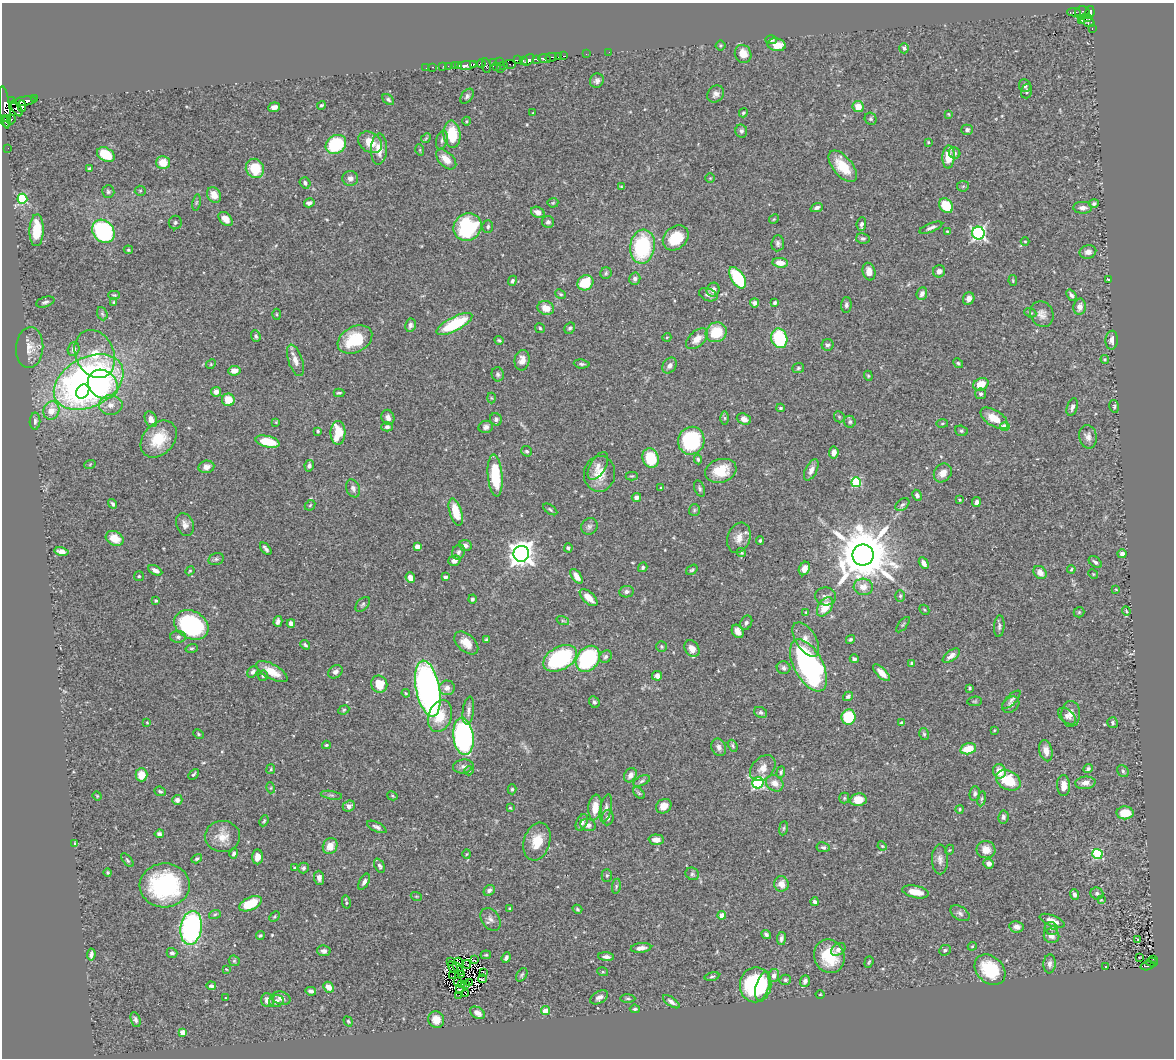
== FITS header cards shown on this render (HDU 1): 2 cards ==
NAXIS1  =                 1172
NAXIS2  =                 1056

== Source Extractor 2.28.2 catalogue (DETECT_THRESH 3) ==
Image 1172 x 1056 px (HDU 1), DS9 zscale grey, 1 PNG px = 1 image px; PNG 1176 x 1060 px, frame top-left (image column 1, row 1056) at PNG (2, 3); each listed source drawn as its Kron ellipse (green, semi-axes under 4 px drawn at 4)
Background 0.426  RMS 0.026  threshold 0.0789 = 3 sigma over >= 5 px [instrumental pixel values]
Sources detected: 512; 7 with non-positive FLUX_AUTO (blend fragments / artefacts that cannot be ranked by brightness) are neither listed nor drawn; of the other 505, the 500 brightest by FLUX_AUTO listed and drawn (5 fainter detections omitted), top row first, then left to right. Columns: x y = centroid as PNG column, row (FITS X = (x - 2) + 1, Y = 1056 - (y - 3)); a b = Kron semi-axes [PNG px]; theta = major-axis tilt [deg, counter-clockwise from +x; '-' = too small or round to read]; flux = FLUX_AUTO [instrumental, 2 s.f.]
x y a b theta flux
1074 12 6 3 1 13
1090 12 6 4 81 150
1082 13 7 6 - 120
1087 17 3 2 - 100
1082 21 3 2 - 23
1087 21 8 5 -36 160
1092 29 3 3 - 10
771 40 5 4 - 3.1
721 45 5 5 - 2.3
777 45 9 6 -10 23
904 48 5 5 - 3.9
609 52 2 2 - 2.5
586 54 2 2 - 3.6
743 54 9 8 - 22
564 56 4 2 - 16
551 57 6 3 12 210
559 57 2 2 - 9.6
544 58 6 3 -6 380
537 59 3 3 - 71
517 60 3 2 - 48
528 60 7 4 41 140
523 61 4 3 - 270
500 62 2 2 - 13
481 63 4 3 - 90
493 63 3 3 - 82
510 64 6 2 -6 27
467 65 9 3 8 370
474 65 3 3 - 68
503 65 2 2 - 5.1
443 66 2 2 - 7.1
448 66 3 2 - 1.8
455 66 3 2 - 35
459 66 3 2 - 56
486 66 7 3 -81 35
497 66 2 2 - 17
433 67 3 2 - 11
426 68 2 2 - 2.2
501 68 2 2 - 1.3
597 81 7 7 - 5.6
1025 86 6 6 - 6.7
1026 91 7 5 74 4.7
716 94 9 7 45 7.9
467 96 8 5 51 4.1
35 99 3 2 - 3.4
388 99 6 4 -40 3.6
12 101 3 3 - 44
25 101 11 4 6 490
321 105 4 4 - 3.1
22 106 6 3 -88 180
5 107 21 5 -83 39
274 107 6 4 7 7
858 107 6 5 - 20
17 108 9 4 -59 31
533 113 3 2 - 1.1
743 113 5 4 - 2.2
948 114 4 3 - 1.5
7 119 3 3 - 52
871 119 6 5 - 3.1
11 120 5 3 - 2.9
467 121 4 3 - 1.6
6 122 5 3 - 45
967 130 5 5 - 4
741 131 7 6 - 4.9
452 134 14 8 -85 61
426 138 5 4 - 1.9
442 140 10 5 74 5.2
370 142 13 9 -35 26
928 142 3 3 - 1.5
336 144 11 9 37 120
8 148 2 2 - 4.4
379 149 15 8 88 24
420 150 6 3 -72 1.7
955 153 6 5 - 4
106 155 9 6 -30 54
949 157 12 6 88 38
446 159 12 7 -44 19
163 163 7 6 - 25
843 166 19 9 -50 45
90 168 3 3 - 2.4
255 168 10 9 - 49
350 178 8 7 - 8.6
710 178 5 4 - 1.9
305 183 6 5 - 5
963 186 6 5 - 2.6
621 187 4 4 - 1.8
140 191 5 5 - 2.7
108 192 6 6 - 3.8
214 195 8 6 -57 19
22 199 5 5 - 140
196 202 8 4 81 2.8
309 203 5 4 - 7.8
553 203 5 5 - 2.3
1094 204 5 4 - 4
946 206 8 6 -49 52
817 208 6 4 23 5.4
1083 208 9 6 -3 8.7
538 212 7 5 -26 10
225 219 8 5 -45 13
774 219 5 4 - 1.8
175 222 7 6 - 4.1
548 222 6 6 - 5.1
861 224 7 5 83 5.9
467 227 14 13 - 180
488 227 6 5 - 3.9
931 228 12 4 22 6.1
37 230 16 7 88 46
103 231 12 10 -52 260
947 231 3 2 - 1.4
978 233 6 6 - 370
676 238 14 11 42 50
863 238 7 5 -12 4.2
1025 241 4 3 - 1.5
778 243 8 6 84 5
642 247 17 12 82 150
128 250 5 4 - 2.2
1088 252 8 6 14 10
780 263 8 5 -6 17
939 271 6 6 - 6.7
869 272 9 6 -76 13
606 273 6 5 - 3
738 278 12 6 -56 110
635 279 6 5 - 4.9
1108 279 3 2 - 1.6
512 281 5 4 - 3.3
1013 281 5 4 - 1.9
585 283 8 7 - 53
713 290 7 6 - 6.9
561 294 6 4 -39 2.5
922 294 6 5 - 8
114 295 6 4 -1 2.2
708 295 9 6 -22 6.5
1071 295 6 4 -53 5.2
969 299 6 5 - 10
45 302 9 5 17 4.5
114 302 3 3 - 1.5
755 303 4 4 - 5.3
775 303 4 3 - 3.2
846 305 8 5 87 5.1
1080 307 8 6 79 11
546 308 8 7 - 17
1030 313 6 4 -21 2.5
102 314 7 5 -68 3.2
277 314 5 3 - 1.7
1042 314 13 11 -60 12
454 324 20 7 28 96
410 325 6 5 - 4.8
540 328 5 4 - 2.5
570 328 6 5 - 3.3
716 332 11 9 27 49
256 336 6 4 -71 4.2
667 337 4 3 - 1.4
779 338 10 8 -72 110
697 339 13 7 41 17
355 340 18 12 28 75
499 340 4 3 - 2.7
1112 340 9 6 86 8.8
828 345 6 6 - 4.5
30 348 20 13 86 22
74 349 7 5 73 8.4
95 354 25 19 -65 77
1105 359 4 3 - 2.2
295 360 16 7 -71 14
522 360 10 7 81 13
958 363 5 4 - 2.7
211 364 5 4 - 2.1
582 364 8 4 -6 3.4
670 366 8 6 53 6.8
798 368 6 5 - 2.7
234 371 6 4 7 12
498 374 7 6 - 4.4
868 376 5 4 - 2.4
89 382 37 24 28 940
103 384 16 13 -40 82
981 384 8 6 26 29
83 391 7 6 - 50
216 392 5 5 - 8.2
339 393 5 3 - 2.6
980 394 5 5 - 4.1
491 398 5 3 - 1.6
228 400 6 6 - 27
111 405 12 10 0 15
1114 406 6 4 -80 2.7
1072 407 9 5 72 6.5
781 408 4 3 - 2.7
51 410 9 8 - 23
388 417 8 6 -69 8.6
839 417 6 5 - 2.4
725 418 6 4 -90 3
994 418 15 8 -32 31
151 419 8 6 -65 13
496 419 6 6 - 4.9
744 419 7 5 -20 9.6
35 421 8 5 88 4.7
276 422 4 4 - 1.6
850 422 6 5 - 3.5
942 423 5 3 - 1.8
387 427 6 4 0 5.4
486 427 7 6 - 6.1
1005 427 4 4 - 40
318 431 3 3 - 2.6
961 431 6 5 - 2.8
338 433 12 7 89 49
1088 437 12 8 -78 11
159 439 21 15 47 52
691 441 14 13 - 160
267 442 12 5 -13 46
527 451 5 5 - 3.6
834 452 6 4 82 9.4
651 458 10 8 -72 59
698 459 5 4 - 2.8
90 464 6 3 20 1.7
309 466 6 4 79 4.8
598 466 15 8 60 12
206 467 8 6 9 11
811 470 11 5 63 8.2
721 471 16 11 17 41
943 473 10 8 51 14
600 474 18 15 82 30
495 475 21 7 -85 84
632 476 6 3 0 2
856 482 5 5 - 120
353 488 9 6 -67 6.4
661 488 3 3 - 2.2
700 489 8 5 -67 3.7
917 495 6 4 -62 4.7
636 497 5 4 - 6.6
959 500 3 2 - 1.4
976 502 5 4 - 6.7
113 504 5 3 - 3
902 504 8 5 39 4.1
310 505 6 4 45 2.3
550 509 8 4 -35 3
694 510 6 5 - 2.9
456 512 14 6 -74 38
185 525 12 8 -68 9.8
589 526 9 8 - 5.1
115 538 9 7 -28 25
739 538 15 11 69 17
760 541 4 3 - 2.8
465 545 6 5 - 7
417 547 4 4 - 18
568 548 5 4 - 3
266 549 7 3 -51 4.4
61 551 7 4 -11 8.5
459 552 7 6 - 4.7
741 553 5 4 - 2.4
521 554 8 7 - 1700
1122 554 4 4 - 8.3
863 555 10 10 - 13000
216 559 8 5 15 3.8
454 561 6 5 - 8.9
1095 562 7 5 -41 5
924 563 6 4 -61 9.8
643 567 5 4 - 3.4
804 568 7 5 64 13
1071 569 4 3 - 1.8
155 570 7 4 -29 8.8
692 570 6 3 36 2.6
190 571 4 4 - 1.7
1040 572 7 5 -47 12
1093 574 5 4 - 2.2
139 576 5 5 - 2.5
576 576 8 4 -56 13
445 577 4 3 - 5.1
410 578 5 4 - 9.2
863 587 9 8 - 18
1116 589 4 4 - 1.4
627 592 7 5 9 5.9
825 596 10 9 - 7.4
900 596 6 5 - 2.8
589 598 11 5 -43 20
472 599 4 4 - 4.1
156 601 3 3 - 2.9
363 604 9 5 46 3.9
825 607 11 6 57 33
924 610 5 3 - 1.9
1126 611 5 3 - 1.6
806 612 4 3 - 1.6
1079 612 5 5 - 2.4
278 621 5 4 - 7.1
563 621 6 4 -18 2.8
291 623 4 4 - 10
746 623 7 5 63 4.6
191 625 18 13 -27 240
903 625 9 3 50 2.3
999 626 11 5 85 4.7
738 631 7 5 -57 11
178 637 8 6 0 5.1
806 639 19 10 -58 19
487 640 4 3 - 3.8
850 640 5 4 - 2.9
466 643 14 8 -42 20
305 645 5 3 - 3
661 647 5 5 - 2.9
192 648 6 4 16 2.6
692 649 9 7 -57 18
951 656 10 5 36 9.2
605 657 7 5 45 4.5
560 658 18 11 29 190
588 659 14 10 54 210
854 659 4 3 - 3.3
912 663 4 3 - 3.7
808 665 28 14 -61 360
784 668 7 6 - 4.9
272 671 17 7 -29 26
253 672 6 4 49 5.7
335 672 8 6 35 7
882 673 11 5 -45 14
263 676 5 5 - 3.1
657 676 5 5 - 7.3
379 684 8 8 - 37
447 688 8 7 - 9.7
970 688 3 3 - 2
428 689 28 12 -79 800
406 693 4 3 - 1.8
848 696 5 4 - 4.3
1011 700 12 5 46 4.9
975 701 7 4 5 2.5
594 702 6 5 - 3.7
1011 705 9 7 37 6.4
344 710 6 4 24 2.6
468 710 14 5 83 7.3
761 712 7 5 -30 4.1
1071 714 13 9 -89 12
440 716 16 11 70 39
1067 716 10 6 -40 7.1
849 717 7 7 - 78
147 722 3 3 - 1.5
902 723 4 4 - 3.8
1113 723 5 5 - 3.5
994 730 4 3 - 1.5
198 734 5 4 - 2.2
924 734 6 4 -74 2.5
463 737 18 10 -83 410
326 745 4 3 - 2.1
733 746 6 4 -62 3
719 747 9 7 -65 8.6
968 749 8 5 14 39
1046 751 11 6 -77 15
463 766 10 7 8 6.6
763 768 15 10 47 16
271 769 5 4 - 2.1
1088 769 5 4 - 4.6
469 771 5 4 - 2
999 771 7 6 - 20
1123 771 6 5 - 3.1
781 772 6 4 71 3.1
193 774 6 3 46 2.6
141 775 6 6 - 25
630 775 7 6 - 11
1008 780 13 9 -27 57
642 781 9 4 25 4.4
758 783 6 5 - 220
775 783 9 7 -36 14
1085 783 10 6 6 12
1064 785 10 6 -89 15
271 788 5 3 - 1.9
512 789 5 4 - 2.6
160 791 6 4 -23 3.2
639 793 7 4 -45 2.9
975 794 7 5 84 4.1
331 795 11 3 -9 3.7
97 796 5 4 - 1.8
392 796 5 4 - 2.1
844 798 5 5 - 2.3
982 799 7 4 80 3.1
177 800 5 5 - 6.7
858 800 8 6 8 28
349 806 6 5 - 8.9
664 806 8 7 - 14
595 807 13 7 84 25
510 808 4 3 - 1.8
606 808 14 5 78 8.2
960 809 4 3 - 1.7
1125 813 8 6 -2 30
608 817 8 6 83 6.5
1003 817 6 5 - 4.4
264 821 6 4 67 2.3
582 822 9 5 65 6.9
588 825 8 6 -15 6.7
377 827 11 4 -26 5.2
783 828 7 3 81 2.4
159 834 4 4 - 5.6
222 836 17 15 -2 26
656 840 8 5 -3 11
537 841 19 13 73 37
75 843 4 3 - 1.6
330 846 8 7 - 18
882 846 5 4 - 1.8
823 847 7 5 -8 3.8
949 850 5 3 - 1.6
986 850 9 8 - 18
234 853 5 4 - 4.9
467 854 4 4 - 1.9
1097 854 5 5 - 140
257 857 7 5 87 12
197 859 5 4 - 3.1
940 859 15 8 -89 9.8
127 860 8 3 -51 2.7
989 864 5 4 - 7.6
379 866 7 4 -65 4.5
294 867 3 2 - 1.5
303 868 5 5 - 4.6
108 872 4 4 - 2.3
692 874 7 6 - 3.9
607 875 6 5 - 3
319 878 7 5 -88 6.9
364 882 9 4 60 6.1
781 884 8 7 - 16
165 885 25 22 2 220
616 886 7 3 82 2.7
489 890 6 5 - 6.4
915 892 13 6 -12 22
1097 893 6 6 - 4
1074 895 5 4 - 5.6
416 896 5 3 - 1.8
1101 900 3 3 - 1.4
346 902 6 2 -77 2.7
815 902 4 4 - 5.1
250 904 12 6 24 55
510 909 4 2 - 1.7
577 909 5 4 - 2.7
960 913 10 6 -32 6
215 914 6 3 19 2.4
722 915 4 4 - 22
275 916 6 3 46 2.1
491 919 12 9 -57 9
1052 921 13 5 -21 15
1017 927 7 5 -10 9.3
191 928 17 10 81 320
1051 928 7 6 - 5.4
766 934 5 3 - 3.9
260 936 4 4 - 2.6
1051 936 8 7 - 10
781 939 7 4 82 5.2
1138 939 3 2 - 1.7
972 946 4 4 - 1.7
641 948 10 5 6 9.4
838 949 8 5 33 6.7
945 950 6 5 - 4
324 951 7 5 -11 5.2
172 953 5 5 - 4.7
91 954 6 3 82 7
486 955 5 3 - 2
829 956 17 15 -67 61
606 957 8 4 -3 5.9
1139 957 3 3 - 2.6
506 958 5 4 - 4.7
1154 959 3 2 - 12
475 960 2 2 - 1.8
234 961 6 5 - 2.7
451 961 2 2 - 1.3
459 962 5 3 - 1.5
869 962 6 3 71 2.2
1152 962 6 2 -16 16
467 964 4 2 - 1.7
1050 964 9 6 86 7.5
1148 966 7 3 14 14
453 967 7 3 -54 1.7
1106 967 2 2 - 1.2
226 969 3 3 - 1.2
458 969 7 2 -55 0.85
990 970 17 13 -44 85
603 972 5 3 - 1.9
483 973 2 2 - 1.2
461 974 3 2 - 2.1
522 975 7 5 57 3.2
453 976 4 2 - 1.5
712 976 7 4 13 3
774 976 6 5 - 9.5
483 979 4 3 - 5
785 980 6 5 - 3.1
457 981 4 3 - 1.3
805 981 6 4 69 5.7
470 983 3 2 - 1.7
461 984 2 2 - 1.3
466 985 4 2 - 2.6
756 985 17 15 81 170
211 986 5 4 - 4
763 986 15 6 74 43
328 987 6 5 - 13
460 990 4 3 - 1.2
311 991 5 3 - 4.8
466 994 3 2 - 3.1
820 994 4 3 - 1.2
459 995 2 2 - 1.8
599 997 10 6 31 6.5
226 998 3 2 - 1.1
281 998 9 6 -16 6.9
628 999 7 3 -1 2.4
267 1000 7 6 - 8.5
276 1001 7 6 - 6.8
671 1002 10 4 -35 6.9
635 1009 5 3 - 2.8
545 1011 4 4 - 36
478 1013 8 5 -33 9.1
136 1020 8 4 -71 4.9
436 1020 8 8 - 20
348 1021 5 4 - 2.1
183 1032 4 4 - 25
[5 fainter detections neither listed nor drawn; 7 non-positive-flux detections neither listed nor drawn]